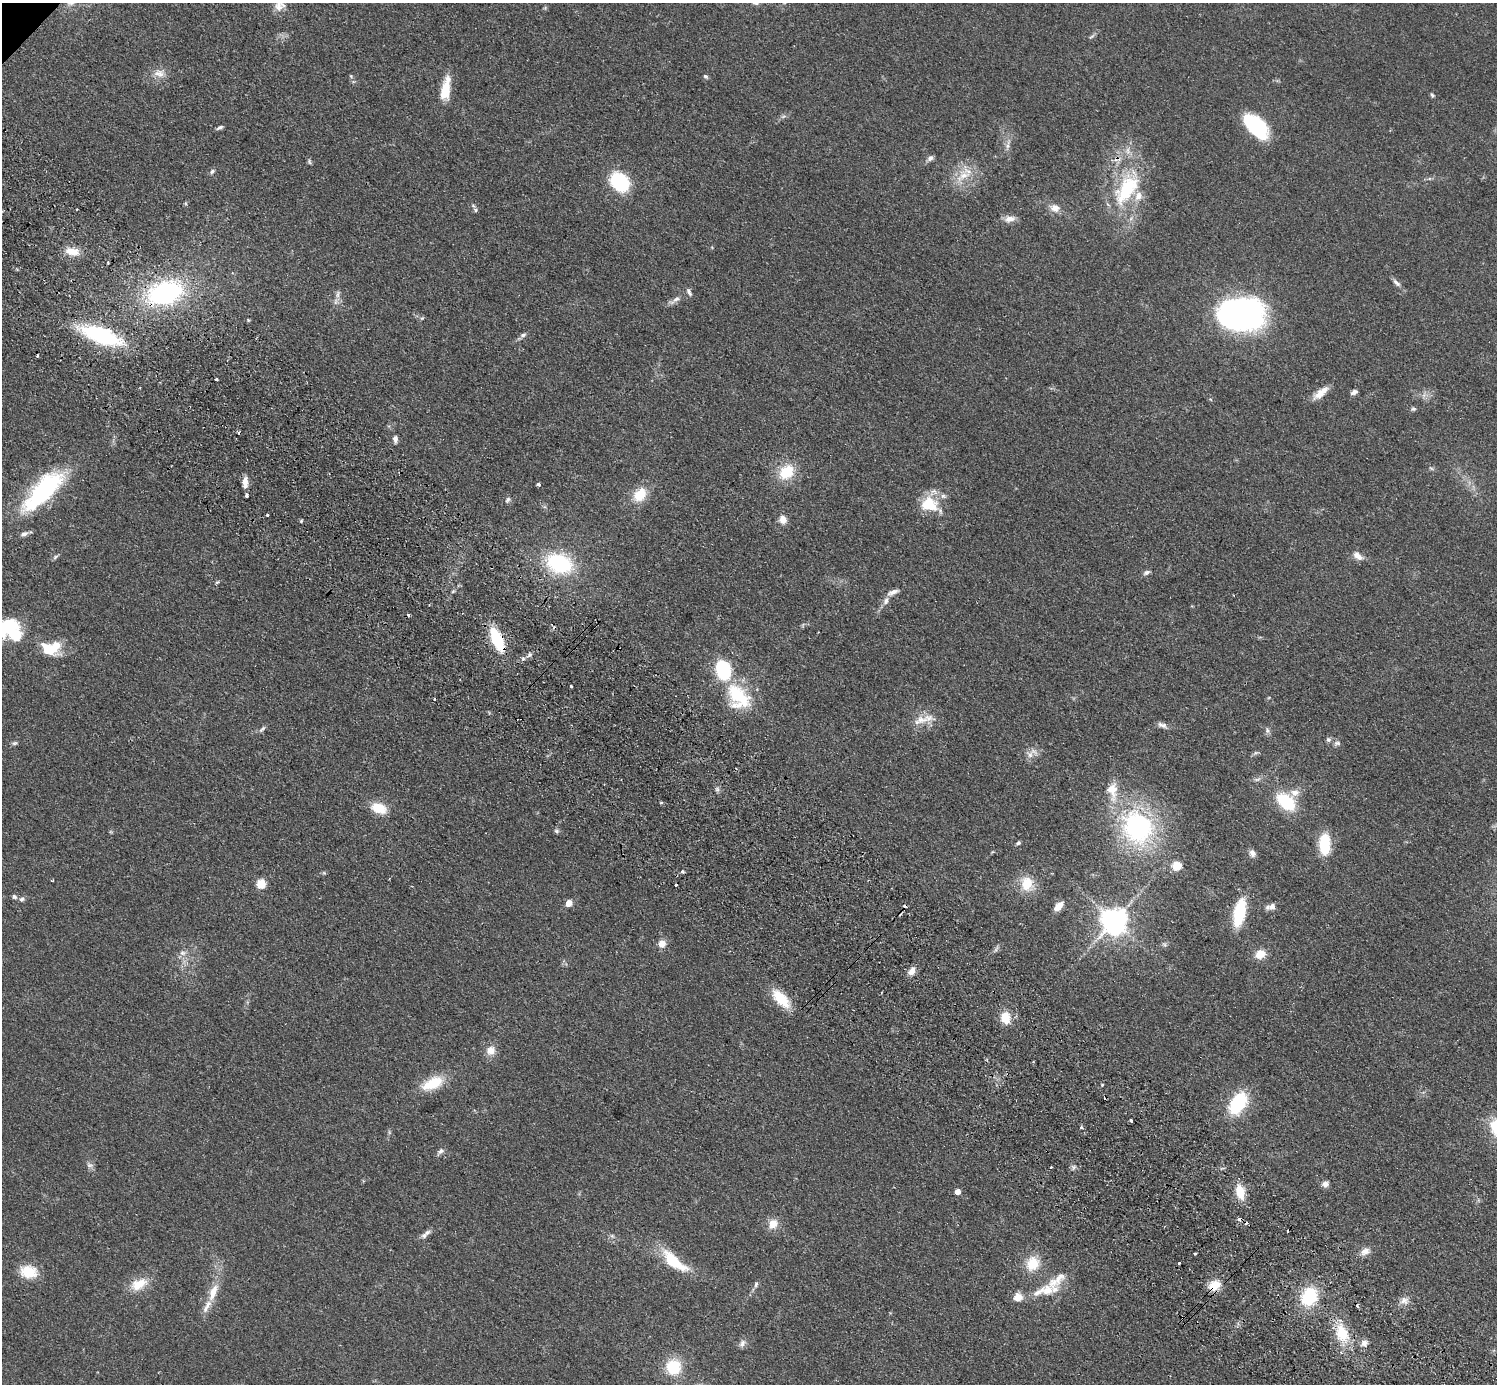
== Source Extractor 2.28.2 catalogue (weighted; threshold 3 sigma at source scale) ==
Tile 6 of 4 x 4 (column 2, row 2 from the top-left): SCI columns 1535-3029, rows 3105-4486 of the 6059 x 6069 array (HDU 1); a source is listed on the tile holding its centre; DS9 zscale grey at full resolution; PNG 1499 x 1386 px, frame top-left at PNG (2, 3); no overlay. Shown black and unused: <1% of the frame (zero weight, under 2 of 3 exposures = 3% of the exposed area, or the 3 px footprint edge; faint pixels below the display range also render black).
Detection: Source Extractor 2.28.2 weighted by HDU 2 'WHT'; one run over the whole footprint, this tile lists its part. Background 0.0531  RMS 0.0077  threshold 0.0348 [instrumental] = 3 sigma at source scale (4.5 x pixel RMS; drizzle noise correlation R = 1.50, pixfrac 1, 0.05/0.05 arcsec/px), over >= 5 px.
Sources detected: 159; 2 inside a brighter object's white glare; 12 cosmic-ray / hot-pixel residue — not listed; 11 inside a brighter listed object's ellipse — not listed separately; the other 134 listed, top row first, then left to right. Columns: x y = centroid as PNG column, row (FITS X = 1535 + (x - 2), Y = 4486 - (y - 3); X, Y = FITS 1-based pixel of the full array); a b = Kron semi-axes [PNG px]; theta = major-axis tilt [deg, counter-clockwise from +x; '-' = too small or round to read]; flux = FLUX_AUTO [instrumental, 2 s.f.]
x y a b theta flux
755 3 9 5 -16 2.3
279 6 15 11 89 6.5
1092 36 9 4 30 1.4
159 73 16 10 -14 7
705 76 6 4 -16 1.3
446 89 29 10 80 16
1432 95 5 4 - 1.3
1256 126 29 15 -46 53
220 127 8 4 23 1.8
1008 145 14 4 82 2.8
1128 151 12 5 -79 3.5
930 158 8 6 43 2.7
309 162 8 4 -81 1.2
212 171 8 5 46 1.6
963 176 25 12 31 15
620 182 19 15 -50 51
1126 189 49 24 56 55
1055 208 12 11 - 5.8
476 210 7 5 -40 1.3
1010 219 16 8 9 5.1
72 251 20 10 -9 11
1396 283 13 6 -45 3
165 293 34 21 18 110
338 294 11 4 85 2.9
675 300 19 6 36 4.2
1239 315 52 34 0 170
422 318 6 4 43 0.98
248 320 4 4 - 0.79
100 335 40 15 -19 80
523 335 9 5 23 2.1
216 379 3 3 - 1.9
1354 392 8 5 25 2.4
1321 393 22 8 39 8.7
1413 409 7 6 - 1.5
395 439 9 5 -85 2.8
1431 468 7 3 -36 1.1
787 472 15 12 42 26
245 482 12 6 89 6.1
538 484 4 3 - 3.2
43 491 52 18 46 100
640 494 19 14 47 16
246 495 4 3 - 2.5
508 500 8 5 58 1.8
929 504 24 20 -13 22
267 515 3 3 - 1.9
783 519 10 8 -69 6.1
301 521 5 3 - 0.74
24 534 9 6 26 2.9
1358 556 13 7 -36 5.5
55 557 9 4 36 1.5
559 563 23 16 -19 69
1147 572 10 5 28 2.1
217 582 5 4 - 0.95
893 592 17 6 23 4.1
886 601 10 7 69 3.6
9 625 32 17 31 36
497 640 20 9 -65 45
54 647 21 16 74 15
529 655 7 6 - 2.1
723 670 13 10 -76 64
571 686 3 3 - 3.6
738 697 37 25 -54 40
921 720 28 11 14 11
1162 725 14 6 -20 3.2
262 729 11 4 44 1.8
1267 730 8 6 -75 2.1
1328 739 7 6 - 1.9
14 743 8 5 26 1.5
1337 743 10 6 4 2.2
1255 753 7 5 11 1.4
1030 755 10 8 -59 4.3
717 789 7 6 - 1.8
1286 802 21 13 -41 37
661 803 5 3 - 0.72
379 808 16 10 -20 18
1137 827 46 40 -58 120
556 831 7 5 -27 1.6
1018 843 6 4 28 1.4
1325 844 17 9 89 35
1252 853 9 7 -63 3.5
1177 866 5 5 - 40
682 871 4 3 - 2
261 884 5 5 - 41
1027 884 17 14 -86 18
676 885 3 3 - 3.1
14 897 7 6 - 1.8
22 899 7 6 - 1.9
569 903 5 4 - 16
905 906 4 4 - 7.3
1059 906 12 7 45 8.2
1272 906 9 8 - 4.2
1239 912 26 10 78 39
1114 921 8 8 - 940
662 944 7 7 - 7.6
1164 944 7 4 -19 1.3
182 953 9 6 13 3.1
1260 954 10 8 28 11
912 971 10 7 63 5.1
781 999 26 12 -46 20
1005 1018 11 8 -83 16
491 1051 11 10 - 7.3
433 1083 26 13 25 23
1102 1085 4 3 - 0.71
1238 1103 22 13 57 48
1131 1121 3 3 - 4.5
1081 1127 4 3 - 1.5
441 1151 11 6 46 2.6
90 1165 10 6 -7 2.3
1051 1167 3 3 - 2.1
1073 1167 7 7 - 2
1325 1184 7 7 - 3.9
958 1192 4 4 - 8.2
1240 1192 13 8 -76 19
773 1224 13 11 54 8.3
427 1232 10 6 22 2.6
612 1236 7 5 -43 1.6
1365 1251 13 9 24 5
1195 1253 3 3 - 2.2
674 1261 28 10 -40 36
1179 1263 3 3 - 1.9
1032 1264 18 15 67 17
28 1272 18 13 -11 19
1057 1280 38 13 38 15
139 1284 24 13 28 15
756 1284 9 5 77 1.8
1214 1285 14 11 35 12
213 1292 29 11 69 14
1018 1297 10 9 - 7.8
1309 1297 18 14 59 38
1404 1300 10 10 - 4.6
1342 1333 27 16 -68 23
742 1343 11 7 60 3.2
1364 1343 9 9 - 3.9
673 1367 15 15 - 28
Overlapping masked pixels (flux is a lower limit): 5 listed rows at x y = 165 293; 100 335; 497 640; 905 906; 1214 1285
Isophote crosses this tile's border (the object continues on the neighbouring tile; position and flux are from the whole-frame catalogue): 3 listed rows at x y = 755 3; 279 6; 9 625